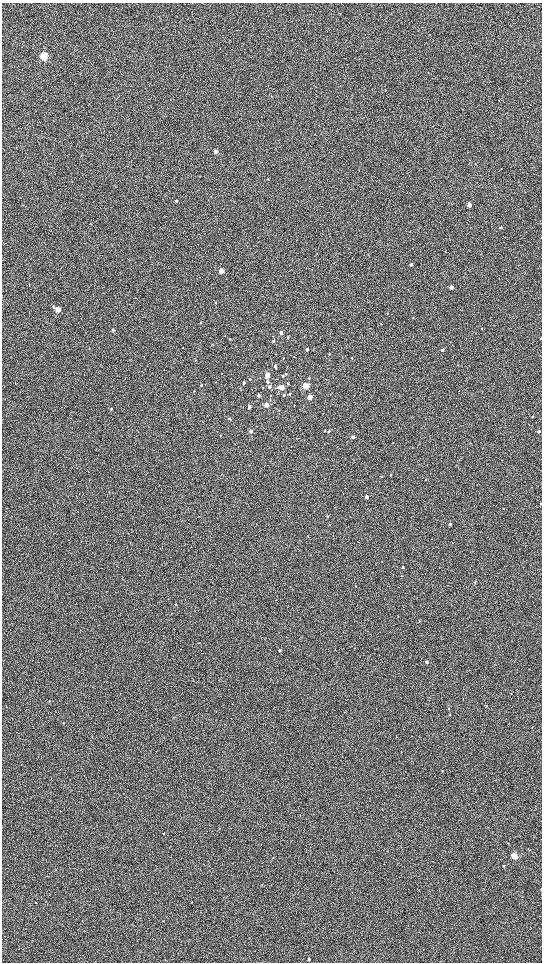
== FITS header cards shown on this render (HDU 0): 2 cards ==
NAXIS1  =                 1080 / length of data axis 1
NAXIS2  =                 1920 / length of data axis 2

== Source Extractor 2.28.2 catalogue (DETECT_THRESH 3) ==
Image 1080 x 1920 px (HDU 0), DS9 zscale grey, zoomed out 1/2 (1 PNG px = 2 x 2 image px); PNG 544 x 964 px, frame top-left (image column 1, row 1919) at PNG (2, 3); no overlay
Background 603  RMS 57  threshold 171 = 3 sigma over >= 5 px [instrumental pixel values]
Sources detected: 120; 3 cannot appear on this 1/2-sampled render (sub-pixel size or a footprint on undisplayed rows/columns) and are not listed; the other 117 listed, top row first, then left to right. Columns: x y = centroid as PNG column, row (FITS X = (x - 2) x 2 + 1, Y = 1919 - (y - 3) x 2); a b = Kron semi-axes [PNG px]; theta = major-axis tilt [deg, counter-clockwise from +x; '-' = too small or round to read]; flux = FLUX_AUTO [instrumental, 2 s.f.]
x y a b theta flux
44 56 3 3 - 900000
385 90 2 2 - 4600
215 152 3 2 - 85000
475 163 2 2 - 4700
268 179 3 2 - 8700
176 201 3 2 - 17000
469 205 3 2 - 200000
276 217 2 2 - 3100
91 224 3 2 - 4200
501 227 2 2 - 13000
445 251 2 2 - 4200
317 253 2 2 - 5200
334 263 2 2 - 5200
411 264 3 2 - 25000
221 271 3 3 - 220000
29 285 2 2 - 4200
451 287 3 2 - 120000
216 302 2 2 - 7900
54 307 4 3 - 9600
58 309 3 3 - 230000
387 314 2 1 - 3300
413 318 3 2 - 5100
201 322 3 2 - 8100
113 330 3 2 - 13000
281 333 3 2 - 73000
304 336 3 2 - 4000
288 337 2 2 - 11000
230 339 3 2 - 7200
273 341 3 2 - 19000
212 344 3 2 - 3600
89 348 3 2 - 4000
307 350 2 2 - 36000
442 350 2 2 - 29000
329 354 2 2 - 5900
283 358 2 2 - 7300
352 358 2 2 - 9500
195 360 3 2 - 7500
275 367 3 2 - 35000
286 374 2 2 - 14000
267 375 3 2 - 210000
283 376 3 2 - 15000
309 378 3 2 - 11000
250 379 2 2 - 12000
216 382 3 2 - 3300
243 382 2 2 - 12000
267 382 3 3 - 54000
288 384 2 2 - 12000
201 385 3 2 - 11000
305 386 3 3 - 490000
263 387 3 3 - 6700
269 387 3 2 - 26000
281 387 3 3 - 310000
194 391 2 2 - 6900
289 394 2 2 - 13000
258 395 3 2 - 38000
271 395 2 2 - 6000
284 395 2 2 - 15000
309 397 3 3 - 190000
266 404 3 3 - 150000
249 407 3 2 - 84000
111 409 2 2 - 17000
532 417 2 2 - 8400
229 418 2 2 - 11000
251 431 2 2 - 52000
325 431 2 2 - 8700
328 431 3 2 - 10000
539 431 2 2 - 41000
220 435 2 2 - 11000
353 437 2 2 - 69000
393 442 3 2 - 4000
470 443 2 2 - 5400
353 460 3 2 - 3900
456 465 2 1 - 3700
221 475 3 2 - 4500
390 475 2 2 - 7300
382 477 3 3 - 7900
426 479 2 2 - 4700
366 497 2 2 - 100000
541 504 2 2 - 9800
503 508 2 2 - 6300
328 516 2 2 - 16000
450 524 2 2 - 29000
329 525 2 2 - 5800
280 536 3 2 - 3600
308 536 2 2 - 7000
403 567 2 2 - 33000
401 576 3 2 - 6800
475 582 2 2 - 8000
355 586 2 2 - 5200
275 600 2 2 - 3800
176 604 3 2 - 13000
398 616 2 2 - 4700
419 621 3 2 - 9400
279 650 2 2 - 30000
426 662 2 2 - 51000
511 693 3 2 - 5500
49 701 2 2 - 9200
486 706 2 2 - 5500
449 708 2 2 - 5000
376 709 2 2 - 4500
450 715 3 2 - 10000
63 723 2 2 - 3900
224 724 2 2 - 6800
442 771 3 2 - 6000
300 815 3 2 - 4700
219 828 2 1 - 2800
164 834 2 2 - 4200
514 856 4 3 - 410000
273 857 3 2 - 3700
504 866 3 2 - 5800
56 870 2 2 - 4000
541 890 3 2 - 8100
35 902 2 2 - 5000
192 902 2 2 - 5100
82 920 3 2 - 3700
162 921 2 2 - 3400
309 959 3 2 - 16000
At the frame edge (FLAGS 8, measured only in part): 2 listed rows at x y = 541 504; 541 890
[3 sub-pixel or undisplayed-footprint detections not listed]